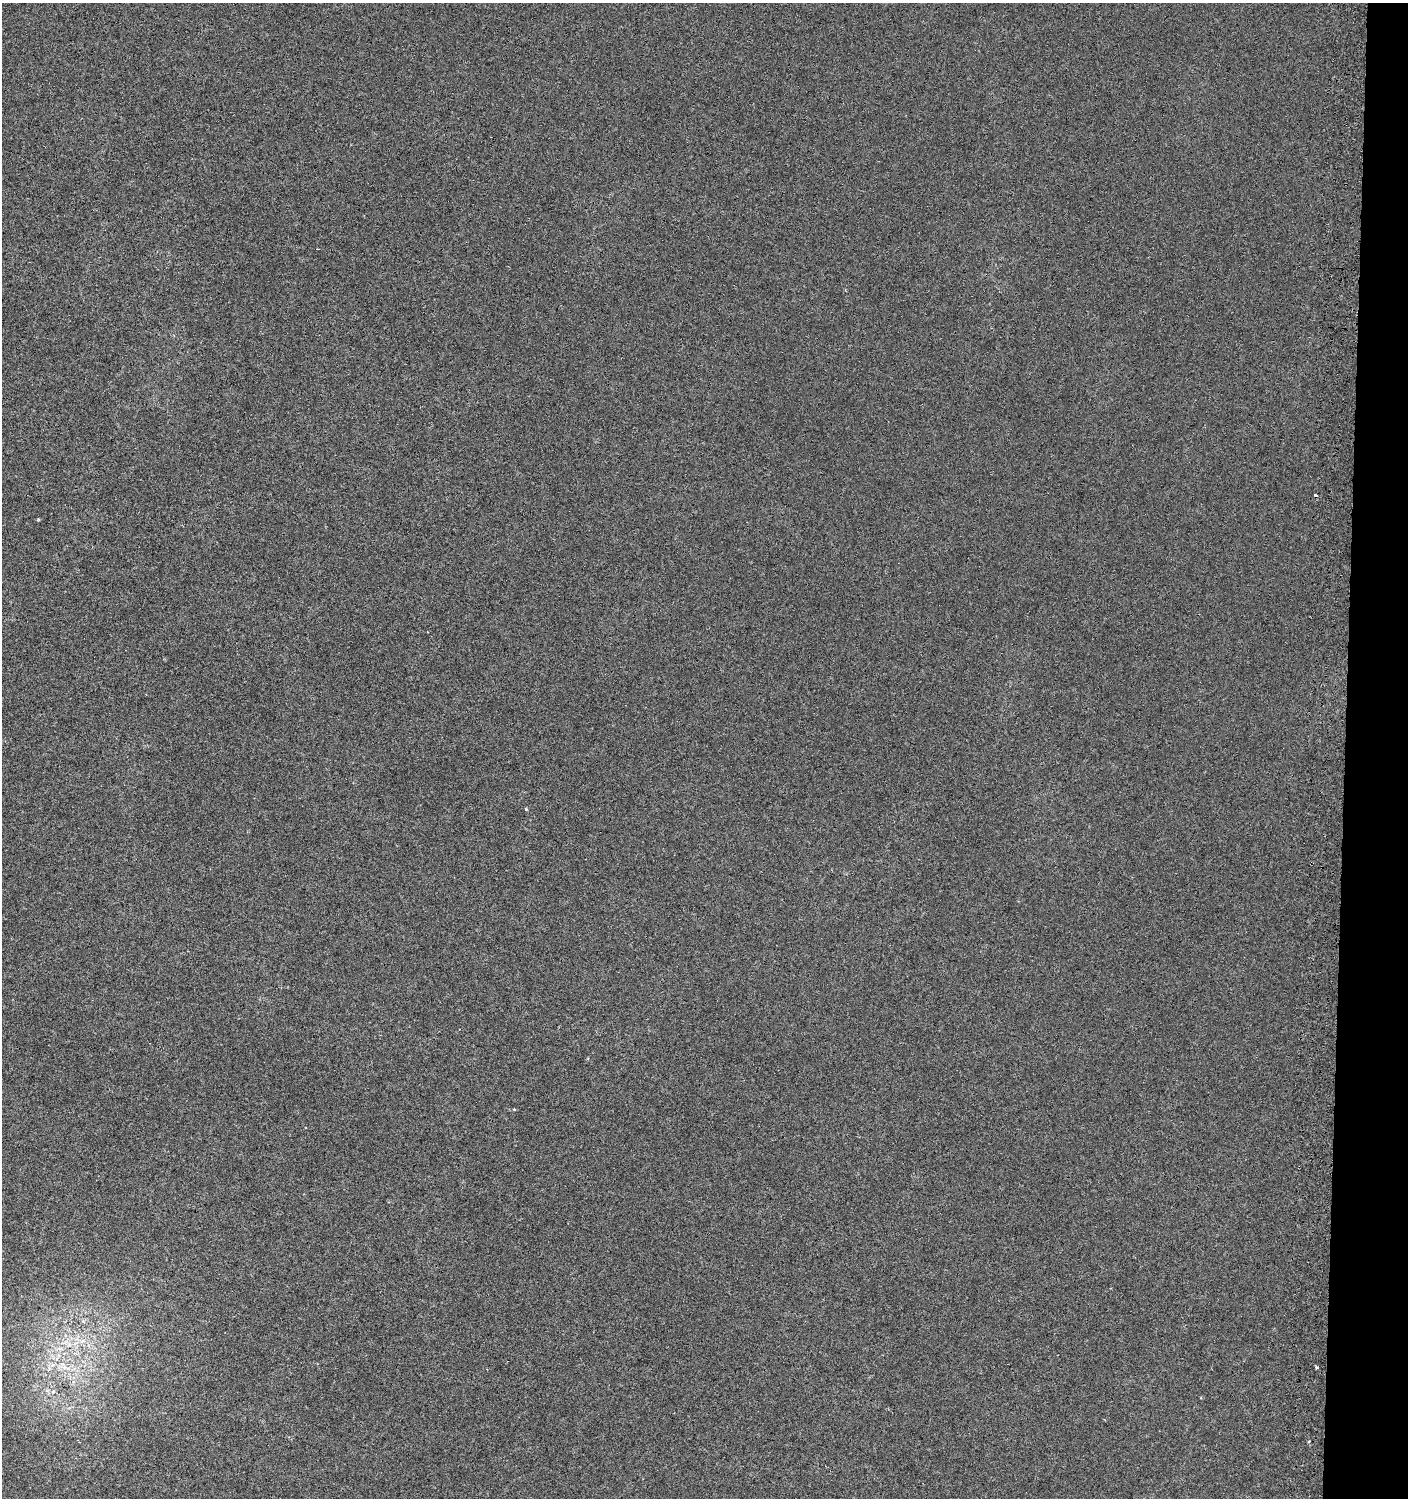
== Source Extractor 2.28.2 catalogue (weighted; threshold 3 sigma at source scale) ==
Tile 6 of 3 x 3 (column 3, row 2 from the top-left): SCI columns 3143-4548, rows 1555-3050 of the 4826 x 4614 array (HDU 1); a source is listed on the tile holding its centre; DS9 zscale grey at full resolution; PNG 1410 x 1500 px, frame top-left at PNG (2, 3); no overlay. Shown black and unused: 4% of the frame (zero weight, under 3 of 6 exposures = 5% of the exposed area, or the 3 px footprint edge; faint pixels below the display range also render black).
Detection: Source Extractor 2.28.2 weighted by HDU 2 'WHT'; one run over the whole footprint, this tile lists its part. Background 0.00135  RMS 0.0021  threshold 0.00839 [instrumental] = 3 sigma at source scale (4.09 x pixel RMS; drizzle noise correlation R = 1.36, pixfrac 0.8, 0.0396/0.0396 arcsec/px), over >= 5 px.
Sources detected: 5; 2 cosmic-ray / hot-pixel residue — not listed; the other 3 listed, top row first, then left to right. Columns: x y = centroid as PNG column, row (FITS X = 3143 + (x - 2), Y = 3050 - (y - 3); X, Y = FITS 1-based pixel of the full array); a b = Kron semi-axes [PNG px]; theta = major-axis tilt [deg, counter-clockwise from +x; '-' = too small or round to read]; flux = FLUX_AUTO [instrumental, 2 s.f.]
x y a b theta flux
39 519 4 3 - 0.19
526 809 4 3 - 0.17
514 1110 3 2 - 0.29